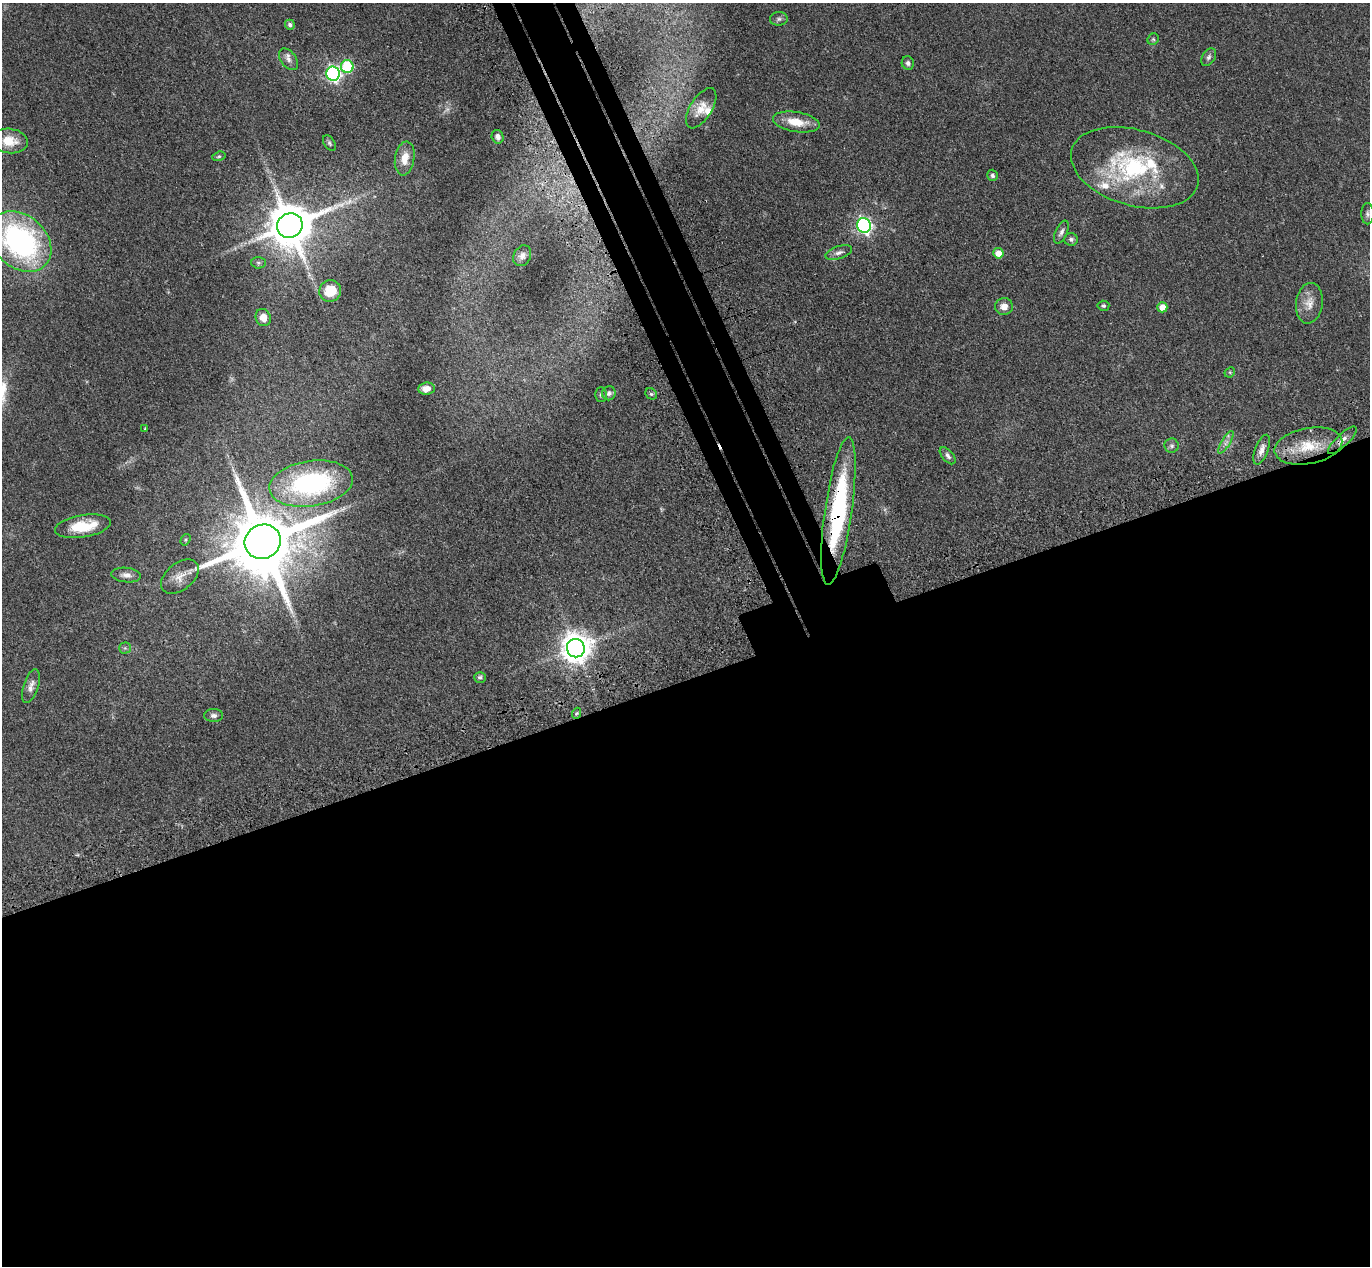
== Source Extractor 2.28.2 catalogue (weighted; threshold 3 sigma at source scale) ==
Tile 15 of 4 x 4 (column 3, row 4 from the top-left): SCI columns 2826-4193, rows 356-1619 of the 5650 x 5635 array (HDU 1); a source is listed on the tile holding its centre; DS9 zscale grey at full resolution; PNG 1372 x 1268 px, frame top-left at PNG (2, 3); each listed source drawn as its Kron ellipse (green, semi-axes under 4 px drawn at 4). Shown black and unused: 50% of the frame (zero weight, under 3 of 4 exposures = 6% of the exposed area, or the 3 px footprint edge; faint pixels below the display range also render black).
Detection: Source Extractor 2.28.2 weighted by HDU 2 'WHT'; one run over the whole footprint, this tile lists its part. Background 0.0388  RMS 0.0049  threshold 0.0222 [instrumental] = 3 sigma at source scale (4.5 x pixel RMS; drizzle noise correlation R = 1.50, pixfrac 1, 0.05/0.05 arcsec/px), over >= 5 px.
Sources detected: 63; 1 too faint to see at this stretch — neither listed nor drawn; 4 inside a brighter listed object's ellipse — not listed separately; the other 58 listed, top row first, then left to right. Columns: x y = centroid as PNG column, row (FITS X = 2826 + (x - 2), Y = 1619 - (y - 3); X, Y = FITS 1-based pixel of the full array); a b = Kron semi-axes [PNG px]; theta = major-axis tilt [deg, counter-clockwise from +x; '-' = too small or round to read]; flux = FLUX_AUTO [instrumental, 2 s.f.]
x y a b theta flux
779 19 9 7 4 1.4
290 25 5 5 - 1.4
1153 39 6 5 - 0.8
1209 57 10 6 58 1.6
288 59 12 7 -54 2.4
908 63 7 6 - 1.4
347 67 6 6 - 36
333 74 7 6 - 130
701 108 23 11 58 6
796 122 24 10 -9 9.7
498 137 7 6 - 2.1
9 141 19 12 -4 9.4
329 143 9 5 -60 1
219 156 7 4 17 0.73
405 158 17 9 81 6.7
1135 168 65 38 -16 62
992 175 5 5 - 1
1367 214 11 6 -90 1.4
290 225 13 12 - 2100
864 225 7 7 - 130
1061 232 12 6 65 1.8
1071 239 6 6 - 1.2
20 241 35 26 -43 100
839 252 14 6 17 2.3
998 253 5 5 - 5.3
522 256 11 8 63 2.4
258 263 7 5 -2 1
330 291 11 10 - 12
1309 303 20 13 82 6.1
1004 306 9 8 - 3.5
1103 306 6 5 - 0.94
1162 307 5 5 - 5.1
263 318 9 7 -67 4.3
1230 372 6 4 46 0.63
426 389 8 6 7 3.4
609 393 7 6 - 1.7
651 394 6 5 - 0.75
601 395 7 5 89 1.1
145 429 3 3 - 0.43
1342 440 19 6 44 3
1226 442 13 3 59 1.6
1172 446 7 7 - 1.3
1308 446 34 18 10 17
1262 450 16 6 70 3.1
948 456 10 5 -49 1.6
311 484 42 22 8 70
838 511 74 13 82 67
83 526 28 11 10 16
186 540 6 4 57 0.67
263 542 18 17 - 5600
126 575 15 7 -6 2.7
180 577 22 13 38 5.8
125 648 5 5 - 0.78
576 648 9 9 - 710
480 677 6 5 - 1
31 686 17 7 71 2.9
577 713 6 3 70 0.6
214 715 9 6 -1 1.7
Overlapping masked pixels (flux is a lower limit): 3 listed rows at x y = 1342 440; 1262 450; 838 511
Isophote crosses this tile's border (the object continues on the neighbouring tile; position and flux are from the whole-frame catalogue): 1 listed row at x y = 20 241